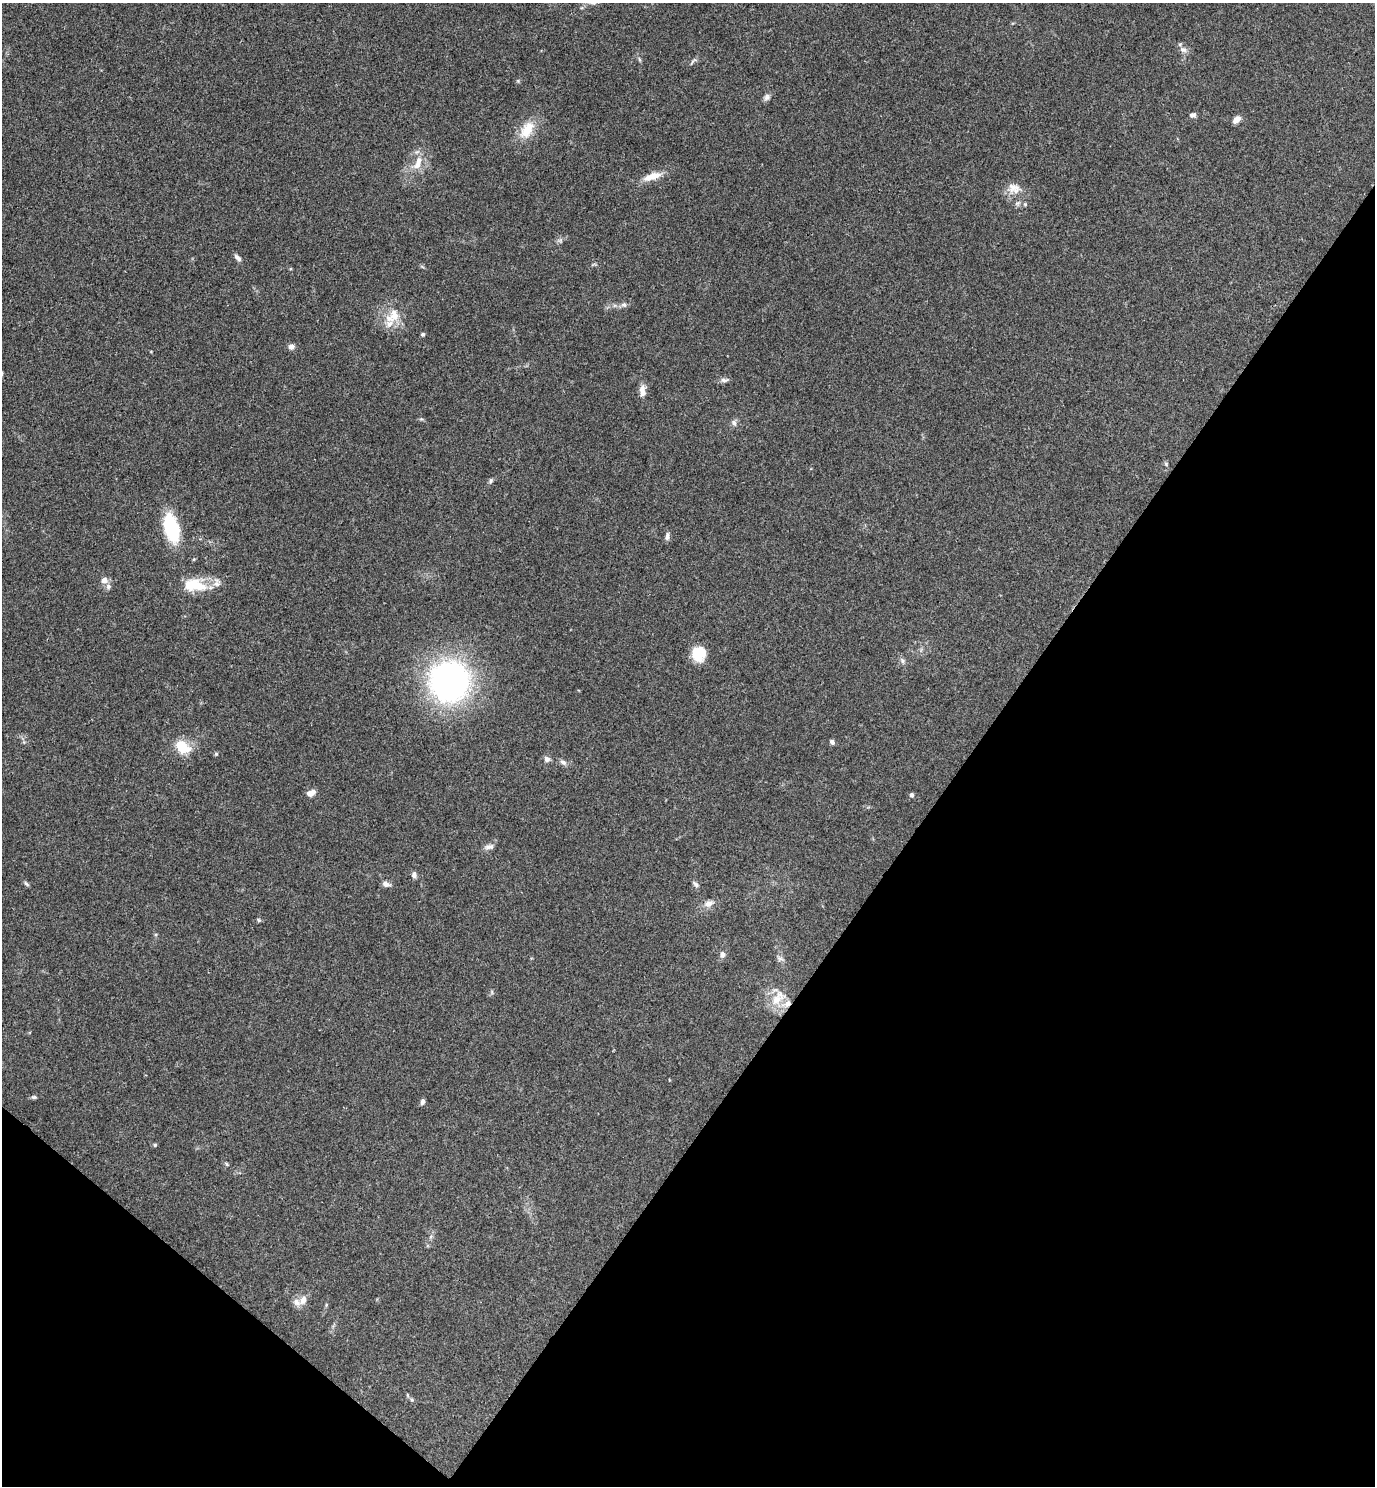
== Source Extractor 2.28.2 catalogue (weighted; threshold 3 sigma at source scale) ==
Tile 15 of 4 x 4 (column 3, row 4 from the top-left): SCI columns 2901-4273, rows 2-1485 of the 5942 x 5939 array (HDU 1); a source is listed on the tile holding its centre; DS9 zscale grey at full resolution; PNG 1377 x 1488 px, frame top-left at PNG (2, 3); no overlay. Shown black and unused: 34% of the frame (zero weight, under 3 of 4 exposures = <1% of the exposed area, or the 3 px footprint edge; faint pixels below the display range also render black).
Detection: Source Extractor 2.28.2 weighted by HDU 2 'WHT'; one run over the whole footprint, this tile lists its part. Background 0.0527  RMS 0.0052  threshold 0.0232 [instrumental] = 3 sigma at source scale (4.5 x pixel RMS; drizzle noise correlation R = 1.50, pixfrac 1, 0.05/0.05 arcsec/px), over >= 5 px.
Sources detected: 58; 6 inside a brighter listed object's ellipse — not listed separately; the other 52 listed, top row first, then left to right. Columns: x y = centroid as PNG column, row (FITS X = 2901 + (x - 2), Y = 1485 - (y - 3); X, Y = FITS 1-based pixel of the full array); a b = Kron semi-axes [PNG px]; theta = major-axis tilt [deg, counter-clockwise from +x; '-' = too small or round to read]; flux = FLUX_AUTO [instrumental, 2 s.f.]
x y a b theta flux
1183 50 10 7 -18 2.2
639 59 6 4 -71 0.7
693 62 13 4 49 1.1
767 97 10 7 57 1.7
1192 115 7 5 9 1.6
1237 119 8 6 40 3.7
527 130 24 13 58 11
418 163 22 9 69 6.9
652 176 26 9 19 6.7
1014 188 19 13 -19 6
1025 204 5 5 - 0.65
238 258 11 5 -45 1.7
624 305 7 7 - 1.3
394 315 18 11 -82 7.7
423 334 5 4 - 0.85
291 347 6 6 - 2.6
724 380 11 5 4 1.6
642 391 14 8 -86 3.7
734 423 8 6 -72 1.7
1166 464 6 5 - 0.72
491 481 8 4 71 0.89
172 528 33 16 -74 26
667 536 10 5 86 1.7
104 580 8 7 - 2.8
195 585 31 15 -8 15
108 586 8 7 - 1.5
699 654 17 15 78 11
902 660 9 5 -54 1.4
449 681 31 30 - 190
832 742 6 5 - 1.3
181 746 19 15 -66 9.5
216 754 5 4 - 0.62
547 759 8 7 - 1.9
563 762 9 6 -28 1.7
311 793 10 6 20 3.3
912 795 5 4 - 1.5
488 847 10 7 3 2.1
414 874 8 6 81 1.8
26 884 10 3 -42 0.91
386 884 10 6 -16 2.2
696 884 9 5 -46 1.4
709 903 13 9 21 3.1
259 920 5 5 - 0.68
722 954 7 7 - 2.1
780 959 9 4 -9 1.2
776 1000 17 13 63 8.9
34 1097 7 5 0 1
423 1102 6 5 - 1.6
155 1145 5 4 - 0.66
227 1164 6 4 -87 0.6
303 1300 13 8 59 3.7
412 1400 6 4 -19 0.79